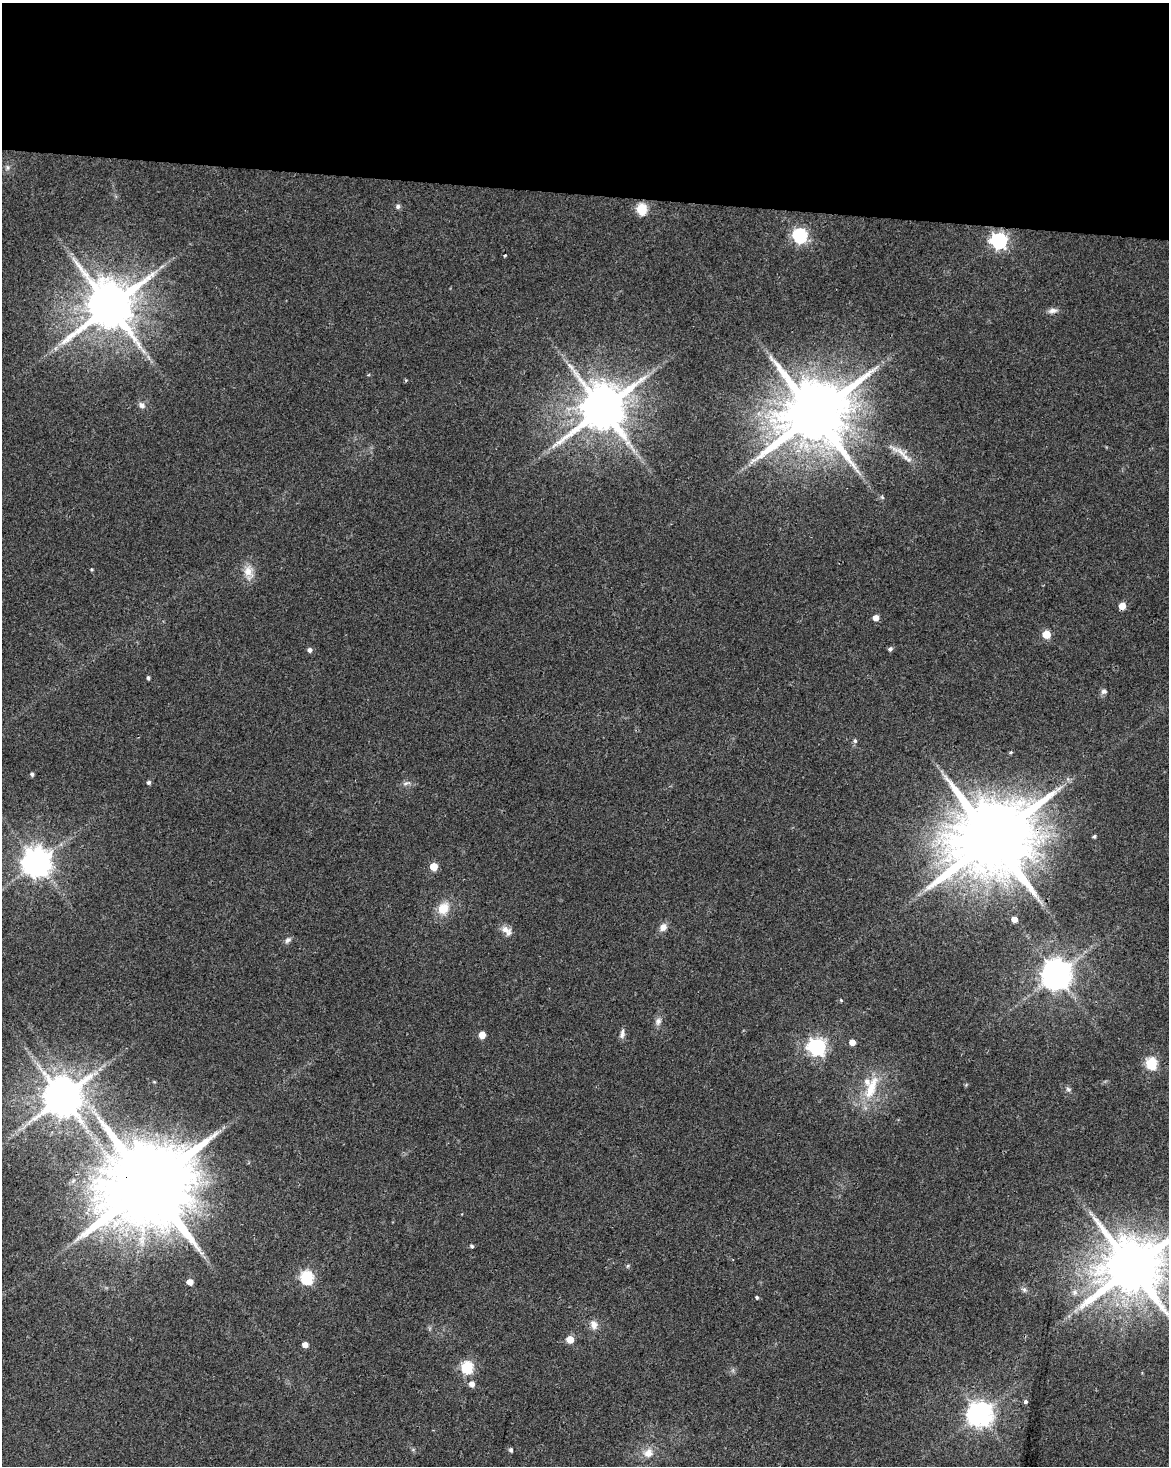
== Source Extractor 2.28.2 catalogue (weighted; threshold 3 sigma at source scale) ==
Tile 3 of 4 x 3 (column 3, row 1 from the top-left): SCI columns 2343-3509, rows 3211-4674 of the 4677 x 4900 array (HDU 1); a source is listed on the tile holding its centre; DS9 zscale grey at full resolution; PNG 1171 x 1468 px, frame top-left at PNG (2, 3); no overlay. Shown black and unused: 13% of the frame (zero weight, under 2 of 3 exposures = <1% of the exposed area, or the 3 px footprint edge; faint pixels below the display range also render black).
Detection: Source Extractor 2.28.2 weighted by HDU 2 'WHT'; one run over the whole footprint, this tile lists its part. Background 0.0368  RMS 0.0047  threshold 0.0212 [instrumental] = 3 sigma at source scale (4.5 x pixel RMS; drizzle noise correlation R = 1.50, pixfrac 1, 0.0396/0.0396 arcsec/px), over >= 5 px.
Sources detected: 69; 1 too faint to see at this stretch — not listed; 1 inside a brighter listed object's ellipse — not listed separately; the other 67 listed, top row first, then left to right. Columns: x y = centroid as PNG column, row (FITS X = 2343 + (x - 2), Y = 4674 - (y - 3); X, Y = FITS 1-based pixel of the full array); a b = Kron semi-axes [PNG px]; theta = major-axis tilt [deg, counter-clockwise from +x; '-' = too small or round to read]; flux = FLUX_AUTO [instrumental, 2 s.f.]
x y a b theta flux
7 167 8 7 - 1.4
398 207 6 6 - 1.2
642 209 6 5 - 34
800 235 6 6 - 98
999 241 7 6 - 150
161 267 7 4 20 0.94
109 306 14 13 - 2800
1052 311 13 6 10 2.2
142 405 9 7 -34 2
602 409 14 12 51 2500
814 414 19 17 42 4900
901 452 33 8 -29 6.7
882 497 5 4 - 0.98
91 569 3 3 - 0.58
249 572 20 13 -81 6.3
1122 606 5 5 - 6.3
876 618 5 4 - 4.4
1046 634 5 5 - 14
890 649 5 4 - 1.3
310 650 5 5 - 1.6
148 678 4 3 - 0.99
1104 691 8 7 - 1.5
855 741 6 5 - 1
1011 752 5 4 - 0.57
32 774 4 4 - 1.1
149 782 5 5 - 1.1
406 783 13 5 16 1.6
1094 836 4 3 - 0.88
992 839 22 19 50 7400
36 862 9 9 - 710
434 867 5 5 - 11
443 908 17 14 56 8.3
1014 919 5 4 - 4.2
663 927 9 8 - 3.2
506 930 16 9 -39 3.5
288 940 9 7 44 1.6
1056 975 9 9 - 810
841 1000 4 4 - 0.49
658 1021 11 8 68 2.3
622 1033 13 6 81 1.9
482 1035 5 5 - 6.7
852 1042 5 4 - 4.2
817 1047 7 7 - 170
1151 1063 6 6 - 47
95 1073 8 4 37 1.5
871 1088 40 13 69 15
1068 1089 8 6 -16 1.1
62 1097 11 10 - 1800
73 1181 6 5 - 1
149 1184 23 21 59 9200
472 1246 5 4 - 0.89
628 1266 6 4 61 0.63
1132 1268 16 15 - 4000
307 1277 6 6 - 71
190 1282 5 5 - 4.3
1024 1290 7 6 - 1.3
1075 1292 9 8 - 2.4
757 1297 4 3 - 0.67
594 1325 12 10 -68 3.3
570 1339 5 5 - 9.8
305 1345 5 4 - 3.8
467 1367 6 6 - 54
472 1384 6 5 - 3.3
1025 1402 4 4 - 1.3
979 1414 8 8 - 480
511 1450 5 4 - 1.1
648 1453 13 11 39 5.1
Overlapping masked pixels (flux is a lower limit): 2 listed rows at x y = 992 839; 149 1184
Isophote crosses this tile's border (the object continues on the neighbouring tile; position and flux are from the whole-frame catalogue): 1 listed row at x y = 1132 1268